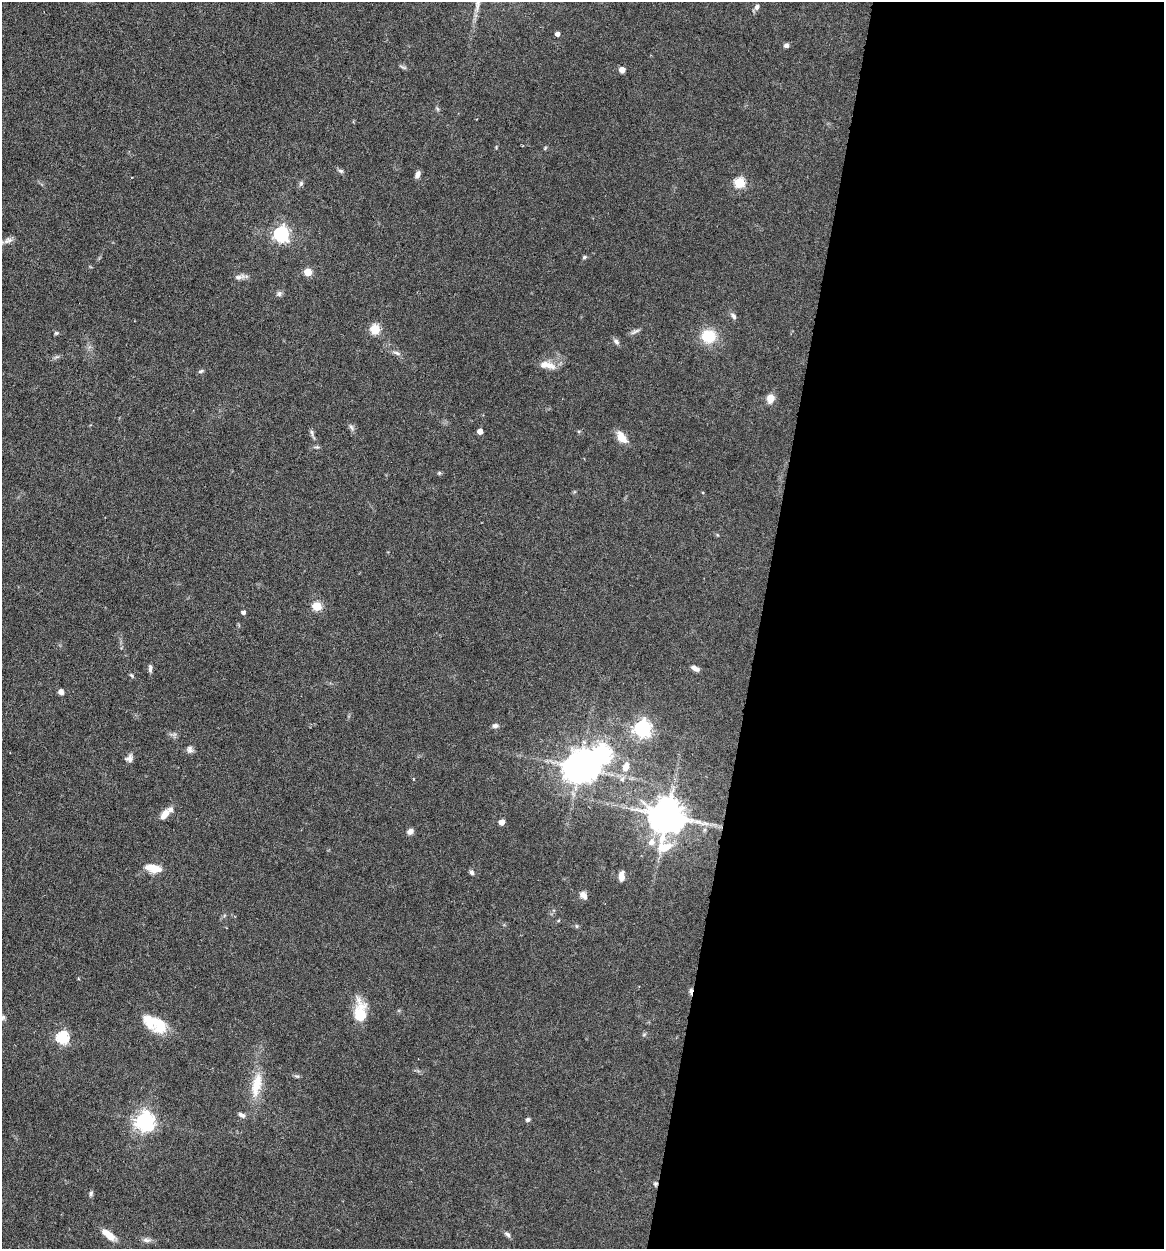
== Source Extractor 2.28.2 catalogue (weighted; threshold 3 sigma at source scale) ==
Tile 12 of 4 x 4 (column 4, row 3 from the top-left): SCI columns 3728-4889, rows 1250-2496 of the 5010 x 4991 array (HDU 1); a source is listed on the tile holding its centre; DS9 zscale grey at full resolution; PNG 1166 x 1251 px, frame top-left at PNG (2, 2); no overlay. Shown black and unused: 35% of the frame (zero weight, under 4 of 7 exposures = <1% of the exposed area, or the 3 px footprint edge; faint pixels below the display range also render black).
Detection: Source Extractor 2.28.2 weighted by HDU 2 'WHT'; one run over the whole footprint, this tile lists its part. Background 0.0616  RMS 0.0029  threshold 0.0117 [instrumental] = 3 sigma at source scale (4.09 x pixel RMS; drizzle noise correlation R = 1.36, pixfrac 0.8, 0.05/0.05 arcsec/px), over >= 5 px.
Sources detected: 74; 1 inside a brighter object's white glare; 2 cosmic-ray / hot-pixel residue — not listed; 4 inside a brighter listed object's ellipse — not listed separately; the other 67 listed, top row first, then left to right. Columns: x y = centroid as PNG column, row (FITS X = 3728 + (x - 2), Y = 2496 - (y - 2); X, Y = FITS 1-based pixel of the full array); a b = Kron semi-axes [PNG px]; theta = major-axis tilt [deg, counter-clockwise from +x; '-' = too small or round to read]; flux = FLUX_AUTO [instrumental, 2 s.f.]
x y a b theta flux
757 7 8 6 68 0.91
557 34 4 4 - 1.2
786 46 6 5 - 0.8
403 67 11 4 -24 0.54
622 70 4 4 - 2.9
340 171 7 5 -20 0.57
417 175 9 5 67 1.1
739 183 5 5 - 20
301 184 8 5 69 0.56
281 234 6 6 - 75
8 240 14 8 22 1.5
584 257 6 4 24 0.42
308 272 5 5 - 7.6
239 277 15 6 12 1.2
279 294 8 6 59 0.72
733 316 10 6 -57 0.82
375 329 5 5 - 17
635 332 15 4 26 0.79
56 333 6 4 42 0.35
708 336 14 13 - 8
616 341 10 6 -39 0.78
396 353 10 5 -24 0.82
544 364 17 10 0 2.9
201 371 7 4 13 0.5
770 398 9 8 - 2.5
351 427 8 5 -60 0.71
480 431 4 4 - 2.1
312 433 10 4 -81 0.67
621 437 14 8 -53 3.5
439 473 6 4 45 0.34
317 606 5 5 - 14
243 612 4 4 - 0.71
150 668 12 4 -87 0.79
695 668 10 5 -27 1.3
131 675 7 4 -50 0.4
61 692 5 5 - 1.4
495 726 7 5 11 0.85
642 728 6 6 - 110
190 749 10 7 -82 1
129 758 10 8 41 1.2
626 767 10 7 72 2.4
579 768 9 9 - 500
622 779 7 6 - 0.76
165 814 11 7 54 3
667 816 11 10 - 720
501 822 4 4 - 2.3
410 831 7 6 - 1.2
651 842 8 8 - 1.6
156 870 17 10 13 2.9
472 872 7 5 -60 0.6
621 876 9 5 89 2.3
583 895 10 7 -47 1.5
559 920 5 3 - 0.25
576 926 6 4 -89 0.33
360 1012 29 13 89 6.9
159 1024 24 18 -47 6.7
644 1034 6 4 20 0.36
62 1038 6 6 - 38
297 1076 6 4 -17 0.42
256 1085 37 13 78 7.1
241 1115 10 5 -31 0.85
528 1120 5 5 - 0.61
145 1121 7 7 - 140
91 1193 7 5 -90 0.56
507 1234 9 5 -39 0.73
110 1237 13 9 -29 2.5
146 1240 11 6 -6 0.98
Isophote crosses this tile's border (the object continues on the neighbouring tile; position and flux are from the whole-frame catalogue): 1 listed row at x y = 8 240